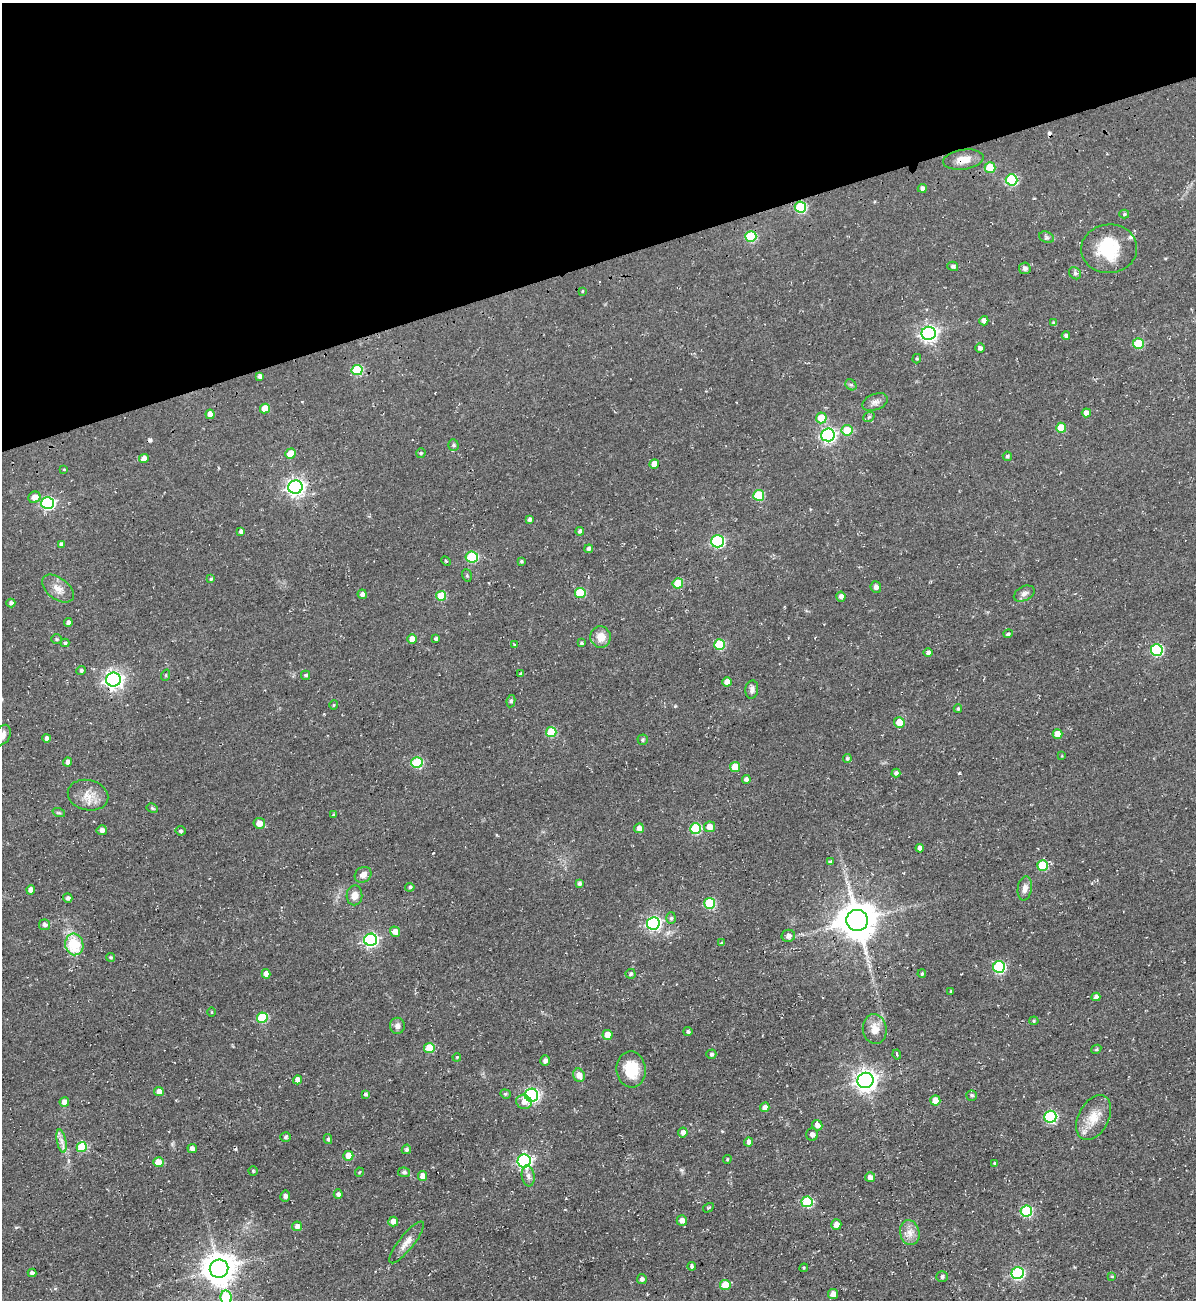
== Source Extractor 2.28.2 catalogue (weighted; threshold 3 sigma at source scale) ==
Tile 3 of 4 x 4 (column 3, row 1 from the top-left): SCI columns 2647-3840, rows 3930-5227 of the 5180 x 5227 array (HDU 1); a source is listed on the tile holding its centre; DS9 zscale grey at full resolution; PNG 1198 x 1302 px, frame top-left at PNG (2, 3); each listed source drawn as its Kron ellipse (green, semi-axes under 4 px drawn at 4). Shown black and unused: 20% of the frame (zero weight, under 2 of 3 exposures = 2% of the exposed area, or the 3 px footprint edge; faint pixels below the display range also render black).
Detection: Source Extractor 2.28.2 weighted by HDU 2 'WHT'; one run over the whole footprint, this tile lists its part. Background 0.0433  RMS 0.0078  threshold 0.0349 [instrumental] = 3 sigma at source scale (4.5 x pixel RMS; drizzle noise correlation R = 1.50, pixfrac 1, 0.05/0.05 arcsec/px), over >= 5 px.
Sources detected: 211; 1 inside a brighter object's white glare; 3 cosmic-ray / hot-pixel residue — neither listed nor drawn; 1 inside a brighter listed object's ellipse — not listed separately; the other 206 listed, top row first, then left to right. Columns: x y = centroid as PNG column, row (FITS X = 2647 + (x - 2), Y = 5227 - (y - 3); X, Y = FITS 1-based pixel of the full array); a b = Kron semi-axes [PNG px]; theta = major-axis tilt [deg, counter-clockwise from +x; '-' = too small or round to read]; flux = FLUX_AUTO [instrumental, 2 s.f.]
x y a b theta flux
963 160 20 10 8 9
990 167 5 5 - 23
1012 180 6 5 - 58
922 188 4 4 - 2.8
800 207 6 5 - 49
1124 214 5 4 - 1.1
751 236 5 5 - 42
1046 237 8 5 -22 1.6
1109 249 28 24 5 35
953 266 5 4 - 2
1025 268 6 5 - 2.8
1075 273 7 5 -43 1.7
582 291 3 2 - 1
984 321 4 4 - 3.6
1054 323 4 4 - 2
929 333 7 6 - 260
1066 336 4 4 - 2.5
1138 344 5 5 - 29
980 348 5 4 - 2
917 359 5 4 - 0.93
357 370 5 5 - 42
259 376 4 4 - 2.4
851 385 6 4 -42 1.5
875 402 13 8 22 3.8
265 409 5 5 - 13
1086 413 4 4 - 5.5
210 414 4 4 - 5.9
869 417 6 5 - 1.3
821 418 5 5 - 16
1061 428 5 5 - 13
847 430 5 5 - 19
828 435 7 6 - 190
453 445 6 5 - 1.3
421 453 5 5 - 0.89
291 454 5 5 - 11
1007 456 4 4 - 1.4
144 459 5 4 - 6.7
654 464 5 4 - 6.8
64 470 3 2 - 0.95
295 487 7 6 - 290
759 495 5 5 - 36
34 497 6 5 - 5.9
48 503 6 6 - 110
529 520 4 3 - 2.2
241 531 4 4 - 2.3
580 531 4 4 - 1.9
717 541 6 6 - 92
61 544 4 4 - 1.8
589 549 4 4 - 2.7
472 557 6 5 - 43
446 561 5 3 - 0.88
521 561 3 3 - 1.2
467 575 6 5 - 1.2
211 579 4 4 - 0.99
678 583 5 5 - 19
876 587 6 5 - 2.9
58 589 18 10 -37 7.2
580 593 5 5 - 30
362 594 4 4 - 3
1024 594 11 7 27 3.2
441 596 5 5 - 21
841 596 5 4 - 3
11 603 4 4 - 2.3
68 623 4 4 - 2.3
1008 634 4 3 - 1.5
601 637 11 10 - 9
57 639 5 4 - 1
412 639 5 4 - 6.6
436 639 4 3 - 1.5
65 643 4 4 - 1.1
581 643 3 3 - 1.3
514 644 3 3 - 0.7
720 645 5 5 - 38
1157 650 6 6 - 67
928 653 4 4 - 2.3
81 670 4 4 - 1.6
521 674 4 3 - 1.5
166 675 6 3 71 0.81
306 675 4 4 - 1.5
113 679 7 7 - 300
727 682 5 4 - 6.5
752 690 9 6 81 2.8
511 701 6 4 81 1.6
334 705 4 4 - 0.89
958 709 4 4 - 1
899 722 5 5 - 12
551 732 5 5 - 30
1057 734 5 4 - 8.2
3 735 11 7 63 4.2
47 738 4 4 - 2.4
643 740 5 5 - 1.3
1062 756 3 3 - 0.62
847 758 5 4 - 1.2
68 762 4 4 - 3.5
417 762 5 5 - 44
735 767 5 5 - 15
896 773 4 4 - 2
746 779 4 4 - 2.6
88 795 20 15 -13 11
152 808 6 4 -29 1.2
59 813 6 4 -18 1
333 815 4 4 - 1
259 823 5 5 - 6.5
709 827 5 5 - 6.8
639 828 5 5 - 4.5
696 829 5 5 - 46
102 830 5 5 - 3.1
181 831 5 5 - 1.5
920 848 4 4 - 3.7
830 862 4 3 - 1.4
1043 866 5 5 - 31
363 875 9 7 36 4.5
579 883 4 4 - 1.9
410 887 5 4 - 1.5
1025 888 12 7 81 3.8
31 890 4 4 - 5.1
354 895 10 8 88 5.5
68 898 5 4 - 2.1
710 903 5 5 - 47
671 918 6 5 - 1.6
857 920 11 10 - 2100
653 923 6 6 - 160
45 925 5 5 - 2.5
395 932 5 5 - 6.5
788 936 7 6 - 3.3
371 940 6 6 - 140
722 943 3 3 - 1.3
74 944 11 9 -82 27
111 957 4 4 - 1.2
999 967 6 6 - 67
266 974 5 4 - 4.9
631 974 5 5 - 1.6
922 974 4 3 - 1
950 991 4 3 - 0.58
1096 997 4 4 - 2.7
211 1012 4 3 - 0.77
262 1018 5 5 - 36
1034 1021 5 4 - 1.1
397 1026 8 7 - 3.4
875 1029 15 12 -82 8.4
688 1031 4 4 - 1.6
607 1035 5 5 - 9.6
429 1048 5 5 - 20
1096 1049 5 4 - 0.95
711 1054 5 4 - 1.3
897 1055 5 3 - 3.5
457 1057 4 3 - 0.64
545 1061 5 5 - 2.7
631 1069 18 14 -83 21
579 1075 7 5 -65 6.6
298 1080 4 4 - 5.7
865 1080 8 7 - 430
159 1092 5 4 - 5.8
365 1094 4 4 - 1.4
505 1094 5 4 - 1.1
532 1095 6 6 - 170
972 1095 5 5 - 1.4
935 1100 5 5 - 9.3
64 1102 5 5 - 5.2
524 1102 8 7 - 5
765 1107 5 4 - 3.7
1050 1117 6 6 - 82
1094 1118 24 15 63 15
817 1125 5 5 - 4.3
683 1132 5 4 - 4.2
812 1135 6 5 - 2.5
286 1137 5 4 - 1.4
328 1139 5 4 - 1.5
62 1141 12 4 -79 3.5
749 1142 4 4 - 3.9
82 1147 5 5 - 36
192 1148 5 4 - 4
406 1149 5 4 - 1.7
348 1156 5 5 - 11
727 1159 4 3 - 0.9
524 1161 6 6 - 150
158 1162 5 5 - 14
995 1163 4 3 - 1
253 1171 5 4 - 0.99
360 1172 4 3 - 0.62
404 1172 6 5 - 1.5
422 1176 5 4 - 6.3
528 1176 10 6 -82 3.3
870 1177 5 5 - 3.9
338 1194 4 4 - 2.2
285 1196 5 5 - 2.5
807 1202 5 5 - 40
708 1208 6 3 31 0.96
1026 1211 6 5 - 64
682 1220 5 5 - 5.1
393 1222 5 5 - 5.4
836 1225 5 5 - 5.5
297 1226 5 4 - 3.5
910 1233 12 9 -79 6.4
407 1242 26 7 52 6.9
692 1266 4 4 - 1.8
804 1268 4 4 - 0.85
219 1269 9 9 - 1300
32 1273 4 4 - 2.7
1017 1273 6 6 - 95
942 1276 5 5 - 1.8
1112 1276 4 3 - 0.86
642 1279 5 5 - 2.3
725 1285 5 5 - 17
833 1294 5 5 - 5.2
226 1298 7 5 -83 40
Overlapping masked pixels (flux is a lower limit): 3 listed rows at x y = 963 160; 800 207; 857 920
Isophote crosses this tile's border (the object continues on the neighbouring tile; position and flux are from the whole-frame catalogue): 2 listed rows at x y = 3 735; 226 1298